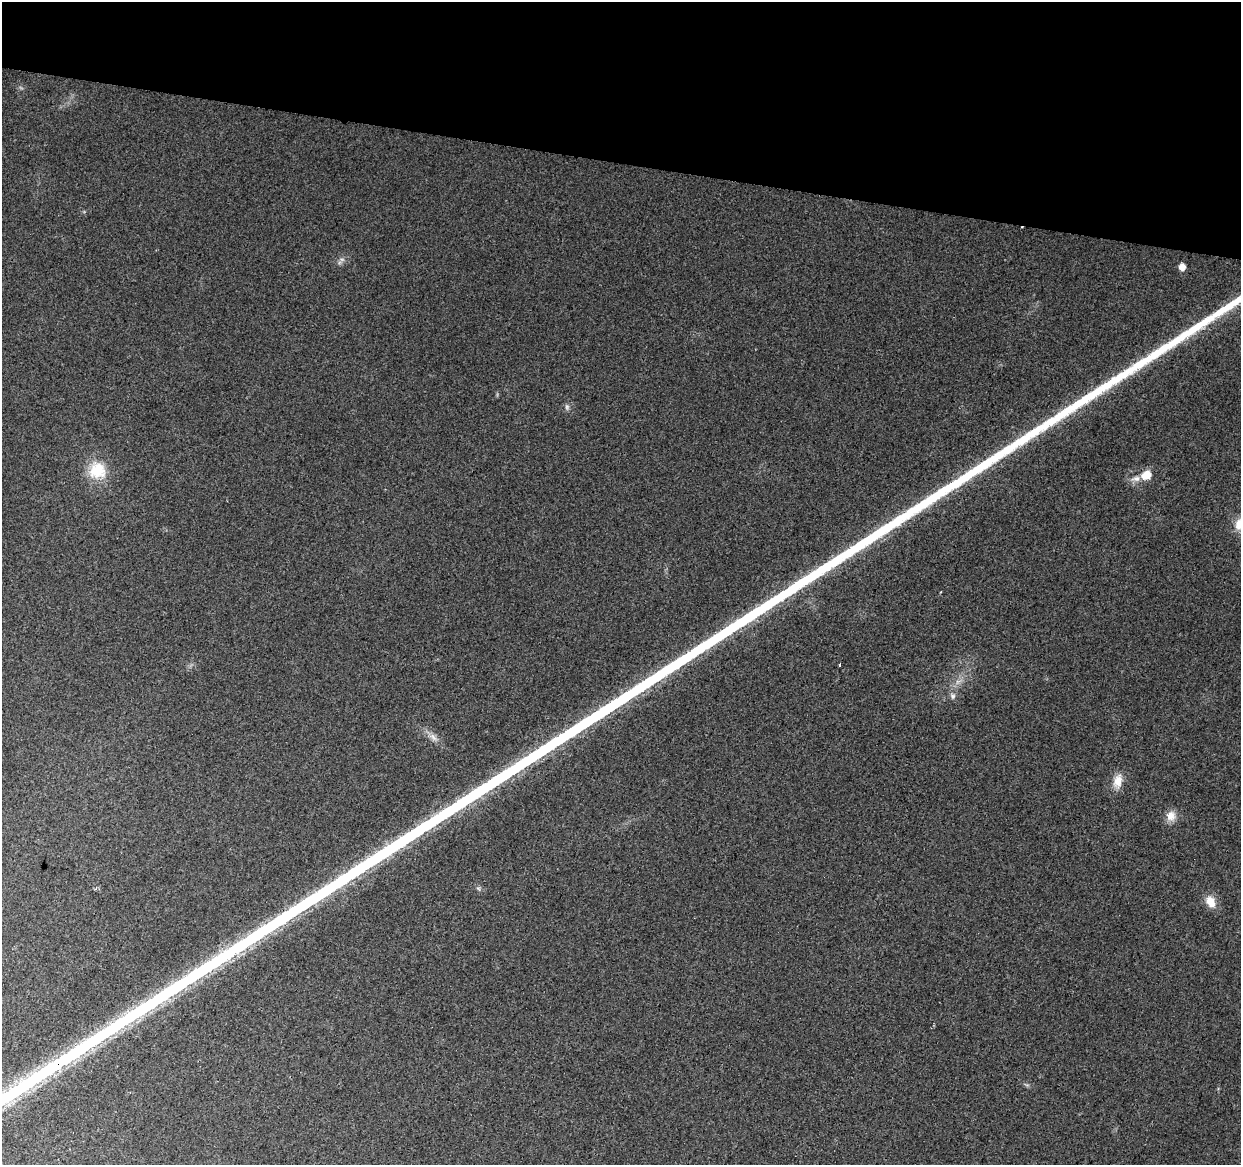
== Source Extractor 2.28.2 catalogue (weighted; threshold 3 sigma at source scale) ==
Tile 2 of 4 x 4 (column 2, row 1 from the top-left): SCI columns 1246-2484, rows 3775-4937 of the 4961 x 5162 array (HDU 1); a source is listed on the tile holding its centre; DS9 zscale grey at full resolution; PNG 1243 x 1167 px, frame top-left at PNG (2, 2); no overlay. Shown black and unused: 14% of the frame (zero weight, under 2 of 3 exposures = <1% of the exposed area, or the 3 px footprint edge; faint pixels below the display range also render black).
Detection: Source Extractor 2.28.2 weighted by HDU 2 'WHT'; one run over the whole footprint, this tile lists its part. Background 0.028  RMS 0.0057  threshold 0.0257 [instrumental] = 3 sigma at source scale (4.5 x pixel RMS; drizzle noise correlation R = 1.50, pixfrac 1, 0.0396/0.0396 arcsec/px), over >= 5 px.
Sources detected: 16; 1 cosmic-ray / hot-pixel residue — not listed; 1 inside a brighter listed object's ellipse — not listed separately; the other 14 listed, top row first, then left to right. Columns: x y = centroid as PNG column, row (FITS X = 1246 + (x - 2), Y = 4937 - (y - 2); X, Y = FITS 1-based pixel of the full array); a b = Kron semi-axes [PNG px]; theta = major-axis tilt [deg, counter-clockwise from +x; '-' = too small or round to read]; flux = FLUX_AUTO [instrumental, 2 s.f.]
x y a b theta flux
342 259 7 4 -1 1.3
1182 267 7 6 - 3.9
567 407 9 6 -81 1.5
97 470 24 23 - 19
1146 475 14 11 30 7.3
1240 524 16 12 76 8.1
839 665 3 3 - 1.3
958 682 8 5 45 2.2
953 696 10 7 -69 2.1
433 737 14 7 -45 3.9
1118 781 21 11 79 7.4
1171 816 14 12 -87 5.7
478 888 6 5 - 1.1
1210 901 16 11 -62 7.7
Isophote crosses this tile's border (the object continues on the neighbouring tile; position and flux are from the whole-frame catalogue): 1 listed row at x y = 1240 524